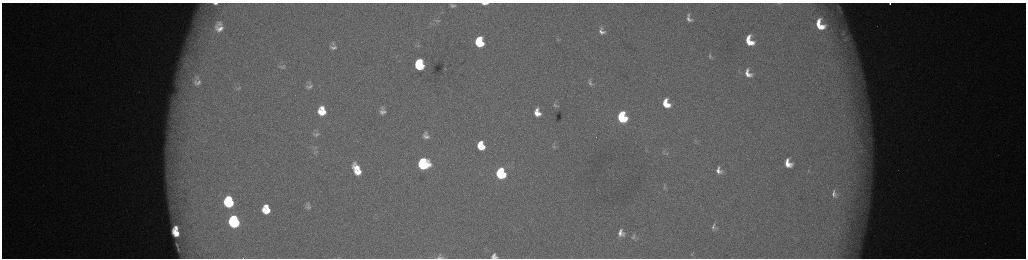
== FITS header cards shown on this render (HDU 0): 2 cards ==
NAXIS1  =                 2048 /fastest changing axis
NAXIS2  =                  512 /next to fastest changing axis

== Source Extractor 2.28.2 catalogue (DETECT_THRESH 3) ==
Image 2048 x 512 px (HDU 0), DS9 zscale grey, zoomed out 1/2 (1 PNG px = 2 x 2 image px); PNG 1028 x 260 px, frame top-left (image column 1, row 511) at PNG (2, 3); no overlay
Background 179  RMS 2.1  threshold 6.42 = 3 sigma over >= 5 px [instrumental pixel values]
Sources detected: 80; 5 cannot appear on this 1/2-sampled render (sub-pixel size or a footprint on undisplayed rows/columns) and are not listed; the other 75 listed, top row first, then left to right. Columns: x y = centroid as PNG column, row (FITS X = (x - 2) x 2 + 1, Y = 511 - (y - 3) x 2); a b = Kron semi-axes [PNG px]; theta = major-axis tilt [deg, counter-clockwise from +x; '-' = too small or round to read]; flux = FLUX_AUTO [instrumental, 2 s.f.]
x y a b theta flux
215 3 5 2 - 1400
485 3 6 2 1 3300
778 3 7 1 -2 370
890 4 2 2 - 1100
453 6 8 5 -4 1300
839 7 14 6 -57 2400
688 16 7 4 69 900
689 19 7 4 -29 1600
437 21 12 5 -5 1700
220 24 7 5 -39 1300
820 25 11 7 -61 12000
219 28 7 5 -9 3000
602 31 7 5 -61 2300
843 33 8 3 88 940
558 39 5 3 - 440
844 39 4 3 - 570
479 40 7 4 90 6200
749 41 9 6 -66 11000
479 43 8 7 - 19000
333 44 7 5 -77 1100
418 46 6 4 5 710
194 48 3 3 - 530
333 48 10 6 -3 2000
710 56 6 4 -65 700
187 59 13 6 -32 3500
419 62 5 5 - 11000
186 64 10 7 -40 3600
283 66 8 4 31 750
419 66 7 5 -8 23000
446 69 3 2 - 230
748 73 11 7 -60 4500
197 77 9 6 -47 2000
197 82 12 8 11 3000
590 83 8 5 -33 1100
309 87 11 7 5 2100
239 88 8 4 32 940
666 103 9 7 -67 9600
555 105 8 4 -29 990
383 108 8 6 -53 1600
322 111 10 8 -80 11000
383 112 10 7 -15 2500
537 112 9 7 -72 5700
622 117 8 6 -69 39000
316 130 5 4 - 640
426 133 5 4 - 740
316 134 10 6 6 1800
426 136 7 5 -14 1900
696 142 3 2 - 250
481 146 8 6 -73 11000
554 146 10 6 -74 1500
861 150 4 3 - 630
316 152 9 4 27 1100
788 163 8 6 -66 6200
423 164 8 8 - 56000
357 168 9 5 -46 5600
719 170 10 7 -63 3300
358 172 7 5 -9 5400
501 173 8 6 -72 49000
664 187 7 3 86 610
834 191 4 3 - 570
833 194 8 5 -55 1400
229 202 10 8 -78 35000
308 206 11 8 -82 2100
266 209 8 7 - 10000
234 221 9 7 -78 59000
713 227 10 6 88 1800
176 228 4 3 - 2000
176 233 8 5 -53 6700
621 233 10 8 -80 3900
634 237 9 7 88 1600
177 245 3 1 - 300
178 249 3 1 - 270
692 254 5 2 - 420
494 256 5 5 - 2100
439 257 12 4 1 1600
At the frame edge (FLAGS 8, measured only in part): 6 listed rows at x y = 215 3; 485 3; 778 3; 890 4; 494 256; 439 257
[5 sub-pixel or undisplayed-footprint detections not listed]